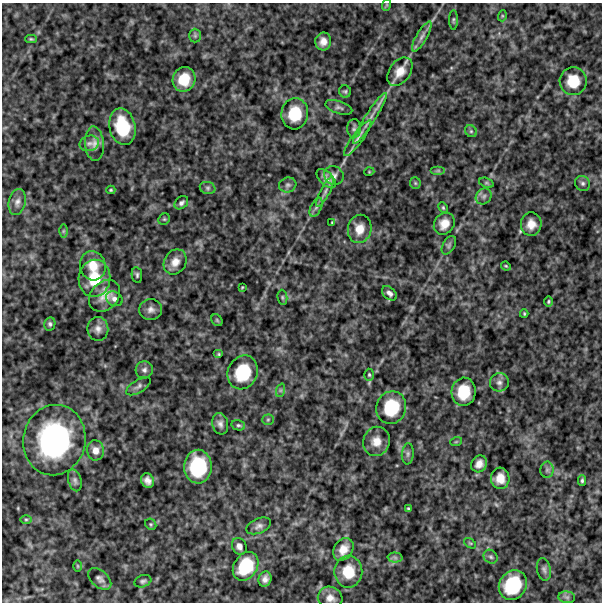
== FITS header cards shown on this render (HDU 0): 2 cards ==
NAXIS1  =                  600
NAXIS2  =                  600

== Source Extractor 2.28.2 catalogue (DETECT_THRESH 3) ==
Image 600 x 600 px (HDU 0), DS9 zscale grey, 1 PNG px = 1 image px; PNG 604 x 604 px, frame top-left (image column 1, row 600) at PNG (2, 3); each listed source drawn as its Kron ellipse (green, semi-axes under 4 px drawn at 4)
Background 489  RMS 120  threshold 372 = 3 sigma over >= 5 px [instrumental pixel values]
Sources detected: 102; all 102 listed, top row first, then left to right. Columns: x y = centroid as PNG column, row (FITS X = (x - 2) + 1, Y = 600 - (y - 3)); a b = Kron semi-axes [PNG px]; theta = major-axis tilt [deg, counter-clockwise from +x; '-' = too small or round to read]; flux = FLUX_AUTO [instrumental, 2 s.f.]
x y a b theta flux
386 5 6 4 71 9.6e+03
502 16 5 3 - 8.1e+03
453 20 10 4 90 1.5e+04
195 36 7 6 - 1.6e+04
422 36 17 5 60 4.8e+04
31 39 6 4 -1 1.2e+04
323 41 9 8 - 6.0e+04
400 72 16 10 54 1.1e+05
184 79 12 11 - 1.9e+05
573 81 14 13 - 2.0e+05
345 91 6 6 - 1.5e+04
339 107 14 6 -18 2.7e+04
295 114 15 13 84 2.6e+05
370 118 30 5 58 8.7e+04
122 127 18 13 -77 3.6e+05
354 128 9 7 89 2.5e+04
471 131 6 5 - 1.6e+04
358 138 22 5 54 5.2e+04
89 143 10 7 14 4.1e+04
94 144 17 9 -86 6.8e+04
438 171 7 4 0 1.5e+04
369 172 5 3 - 6.8e+03
334 175 10 9 - 3.9e+04
326 178 12 6 -44 4.6e+04
415 183 6 5 - 1.2e+04
486 183 7 4 -19 1.3e+04
583 183 8 7 - 2.5e+04
288 185 9 7 17 2.5e+04
208 188 8 6 -15 2.0e+04
111 190 4 4 - 1.0e+04
325 192 17 4 62 3.9e+04
484 196 8 7 - 3.0e+04
17 202 13 8 77 4.7e+04
181 203 7 5 40 2.5e+04
316 207 10 5 65 2.4e+04
443 208 6 4 -64 1.2e+04
164 219 6 5 - 1.2e+04
332 222 3 3 - 7.5e+03
444 224 11 10 - 8.8e+04
531 224 12 10 87 8.5e+04
360 229 14 11 79 1.0e+05
63 231 6 4 89 1.2e+04
449 245 10 6 60 2.2e+04
175 262 13 11 58 7.8e+04
93 266 14 13 - 1.3e+05
506 266 5 3 - 9.1e+03
137 275 8 5 -81 1.8e+04
94 278 19 15 81 2.5e+05
242 287 3 2 - 6.7e+03
389 293 9 5 -42 3.1e+04
104 296 18 13 46 1.1e+05
282 297 7 5 -84 1.3e+04
114 299 9 7 -29 3.2e+04
548 301 5 4 - 1.2e+04
151 309 11 10 - 4.7e+04
524 314 4 3 - 9.1e+03
217 320 6 5 - 1.1e+04
50 324 7 5 79 1.9e+04
98 329 12 10 -83 5.2e+04
219 354 5 4 - 1.0e+04
144 370 9 8 - 3.2e+04
243 372 17 14 64 3.7e+05
369 375 6 5 - 1.3e+04
499 382 9 9 - 3.8e+04
138 386 14 6 32 2.9e+04
281 390 7 4 71 1.6e+04
464 392 14 12 85 2.4e+05
391 408 17 14 69 3.5e+05
268 420 5 5 - 1.3e+04
220 424 11 8 -76 3.7e+04
238 425 7 5 -13 1.7e+04
54 440 35 31 77 1.7e+06
376 441 15 13 71 9.5e+04
456 442 6 3 19 8.8e+03
95 450 10 8 -83 6.6e+04
408 454 10 6 85 2.2e+04
479 464 9 7 55 5.7e+04
198 467 17 14 88 4.9e+05
547 470 8 6 89 2.5e+04
500 478 10 9 - 9.6e+04
75 480 11 6 -73 3.0e+04
148 480 7 6 - 4.3e+04
582 480 5 4 - 1.4e+04
408 509 3 3 - 1.0e+04
26 519 6 4 0 1.0e+04
151 524 6 5 - 1.1e+04
259 526 13 7 22 3.7e+04
470 543 7 3 -35 1.1e+04
239 546 9 7 -62 4.1e+04
343 549 12 9 57 9.0e+04
491 557 7 6 - 2.0e+04
395 558 7 5 -1 2.1e+04
78 566 6 4 -89 9.1e+03
246 566 15 11 57 3.3e+05
544 569 11 7 -78 2.8e+04
348 572 16 14 90 2.0e+05
100 579 13 8 -41 3.6e+04
265 579 7 6 - 4.2e+04
143 581 9 6 19 2.2e+04
513 585 15 13 55 4.3e+05
567 597 8 6 -7 2.3e+04
330 598 12 11 - 6.2e+04